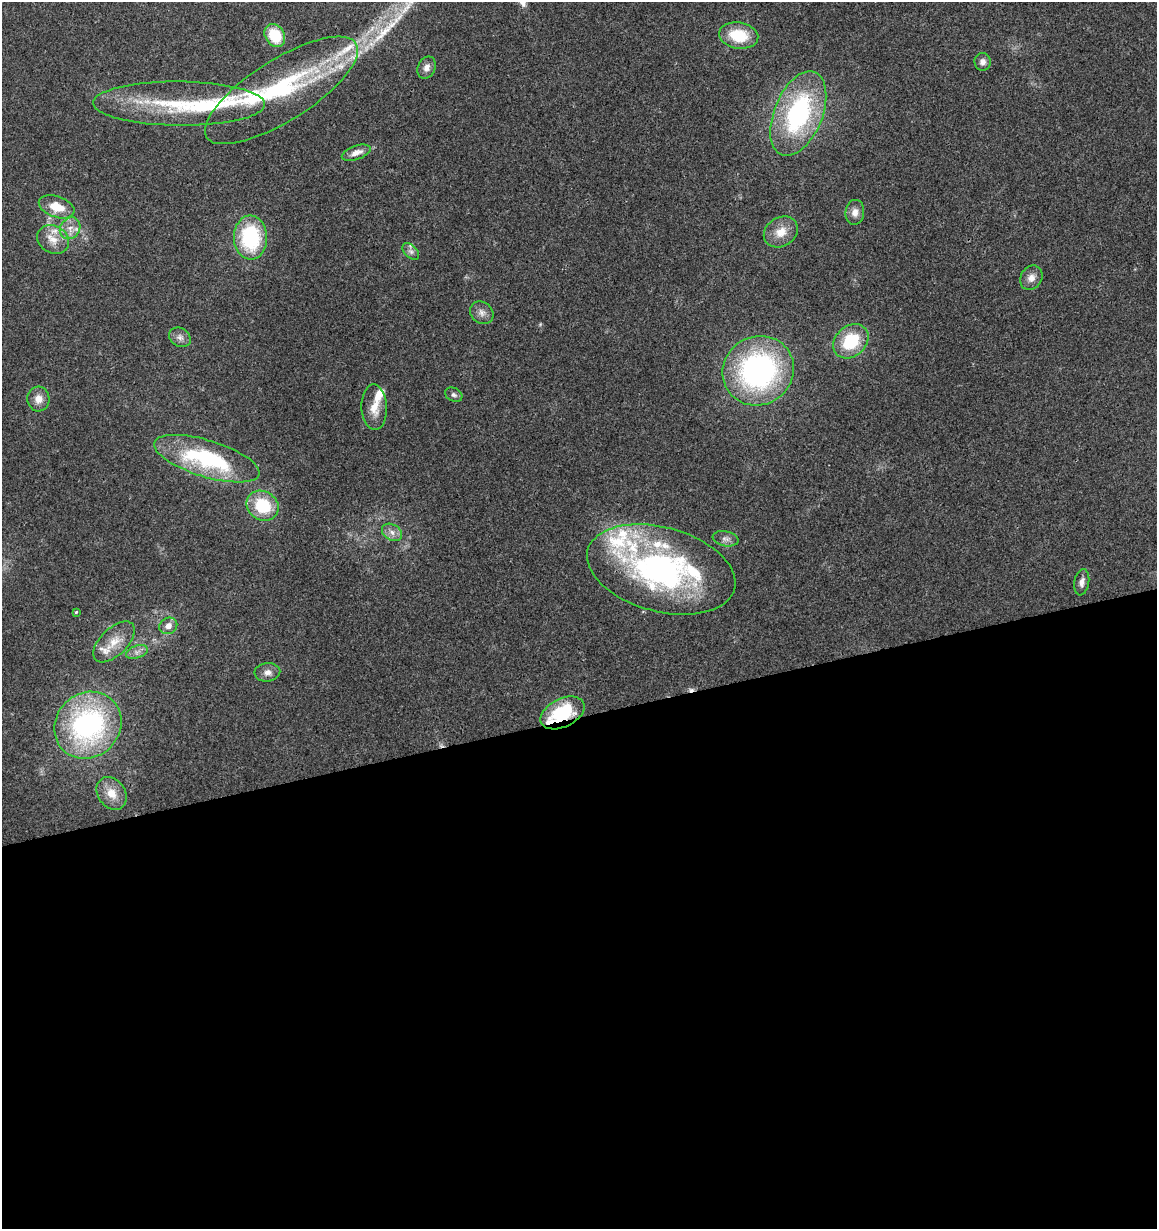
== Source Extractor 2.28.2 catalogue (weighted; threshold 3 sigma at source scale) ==
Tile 15 of 4 x 4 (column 3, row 4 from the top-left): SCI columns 2356-3510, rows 64-1290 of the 4760 x 5028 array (HDU 1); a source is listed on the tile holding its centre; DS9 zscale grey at full resolution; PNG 1159 x 1231 px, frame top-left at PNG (2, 2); each listed source drawn as its Kron ellipse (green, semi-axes under 4 px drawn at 4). Shown black and unused: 42% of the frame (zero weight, under 3 of 4 exposures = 5% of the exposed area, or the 3 px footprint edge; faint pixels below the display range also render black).
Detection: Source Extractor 2.28.2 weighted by HDU 2 'WHT'; one run over the whole footprint, this tile lists its part. Background 0.043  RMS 0.0036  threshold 0.016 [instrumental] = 3 sigma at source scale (4.5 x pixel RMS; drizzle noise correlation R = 1.50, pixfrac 1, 0.0396/0.0396 arcsec/px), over >= 5 px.
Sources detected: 54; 2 inside a brighter object's white glare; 2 cosmic-ray / hot-pixel residue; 1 long thin detection or spike segment (spike, bleed or trail) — neither listed nor drawn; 12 inside a brighter listed object's ellipse — not listed separately; the other 37 listed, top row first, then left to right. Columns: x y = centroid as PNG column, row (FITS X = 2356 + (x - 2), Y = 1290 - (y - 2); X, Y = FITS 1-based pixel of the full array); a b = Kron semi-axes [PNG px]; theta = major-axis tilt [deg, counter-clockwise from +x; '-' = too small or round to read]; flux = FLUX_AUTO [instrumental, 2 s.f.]
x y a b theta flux
275 35 12 9 -57 12
739 35 20 13 -9 12
983 62 9 8 - 1.8
427 67 11 8 66 2.1
281 90 88 30 32 48
179 104 86 22 0 33
798 114 45 24 68 55
356 153 15 7 20 3.1
57 207 18 10 -20 8.1
855 212 12 9 84 2.7
70 228 11 9 53 3.2
781 232 18 14 32 5.6
250 238 22 16 -89 31
53 240 16 13 -28 5
411 251 10 6 -45 1.2
1031 278 13 10 56 2.9
482 313 12 10 -40 2.3
180 337 11 9 -31 2
851 341 19 15 42 16
758 371 36 34 31 86
454 395 9 6 -26 1
38 399 12 11 - 3.6
374 407 23 12 -88 5.3
207 459 55 18 -17 42
263 506 17 14 -32 17
392 532 11 7 -30 2.3
725 539 13 7 -11 1.8
661 569 76 42 -15 100
1082 582 13 7 80 2
76 612 4 3 - 0.35
168 626 9 8 - 2.4
114 642 26 13 44 6.4
137 652 11 6 19 1.7
267 672 13 9 4 2.4
562 713 23 14 27 23
88 725 35 32 45 72
112 793 18 13 -54 5.3
Overlapping masked pixels (flux is a lower limit): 3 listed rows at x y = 281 90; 661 569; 562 713